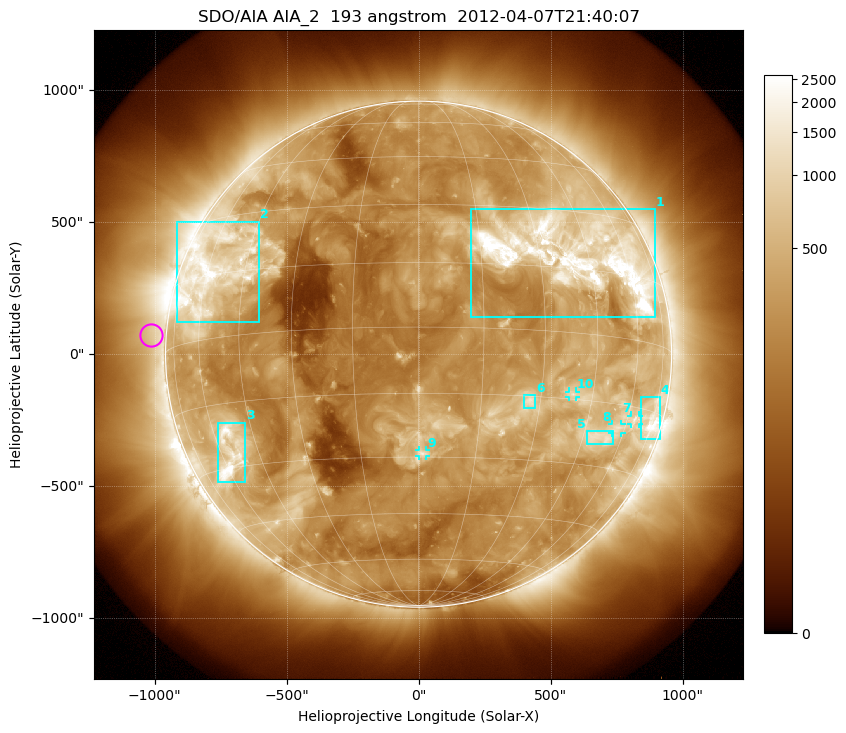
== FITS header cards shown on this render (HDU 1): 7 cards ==
TELESCOP= 'SDO/AIA'
INSTRUME= 'AIA_2'
WAVELNTH=                  193
WAVEUNIT= 'angstrom'
DATE-OBS= '2012-04-07T21:40:07.84'
CTYPE1  = 'HPLN-TAN'
CTYPE2  = 'HPLT-TAN'

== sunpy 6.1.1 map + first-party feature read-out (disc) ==
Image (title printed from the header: SDO/AIA AIA_2  193 angstrom  2012-04-07T21:40:07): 1024 x 1024 px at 2.4 arcsec/px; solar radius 959 arcsec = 399 px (full disc in frame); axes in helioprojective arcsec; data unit not stated in the header (colour bar unlabelled)
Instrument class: DISC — disc imager (sunpy class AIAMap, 193 A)
Bright regions (active regions / flare kernels): reference = the median radial profile (limb darkening/brightening removed); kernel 9 px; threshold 5 sigma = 755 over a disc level ~261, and >= 1.15x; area >= 12 px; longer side >= 10 px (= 24 arcsec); searched inside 0.97 R_sun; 10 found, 10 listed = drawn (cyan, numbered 1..; 4 of them under ~33 arcsec drawn as corner ticks so the feature stays visible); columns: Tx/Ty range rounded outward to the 5 arcsec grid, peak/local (2 s.f.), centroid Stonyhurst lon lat
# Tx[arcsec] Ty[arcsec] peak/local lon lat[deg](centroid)
1 200..895 140..550 16 +39 +18
2 -920..-605 120..505 8.3 -58 +16
3 -760..-655 -485..-260 7.9 -56 -27
4 840..915 -325..-160 6.5 +74 -17
5 635..740 -340..-290 4.6 +51 -23
6 395..445 -205..-155 7 +27 -16
7 805..835 -265..-230 4 +64 -18
8 735..770 -300..-265 3.9 +57 -20
9 0..30 -385..-365 5.4 +1 -29
10 570..595 -160..-140 5 +39 -14
Off-limb structures (1.02-1.3 R_sun): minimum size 162 px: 6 found; the strongest spans PA ~55..135 deg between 1.02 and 1.3 R_sun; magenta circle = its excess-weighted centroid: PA ~85 deg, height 1.06 R_sun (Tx ~-1015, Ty ~70 arcsec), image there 1.5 x the reference